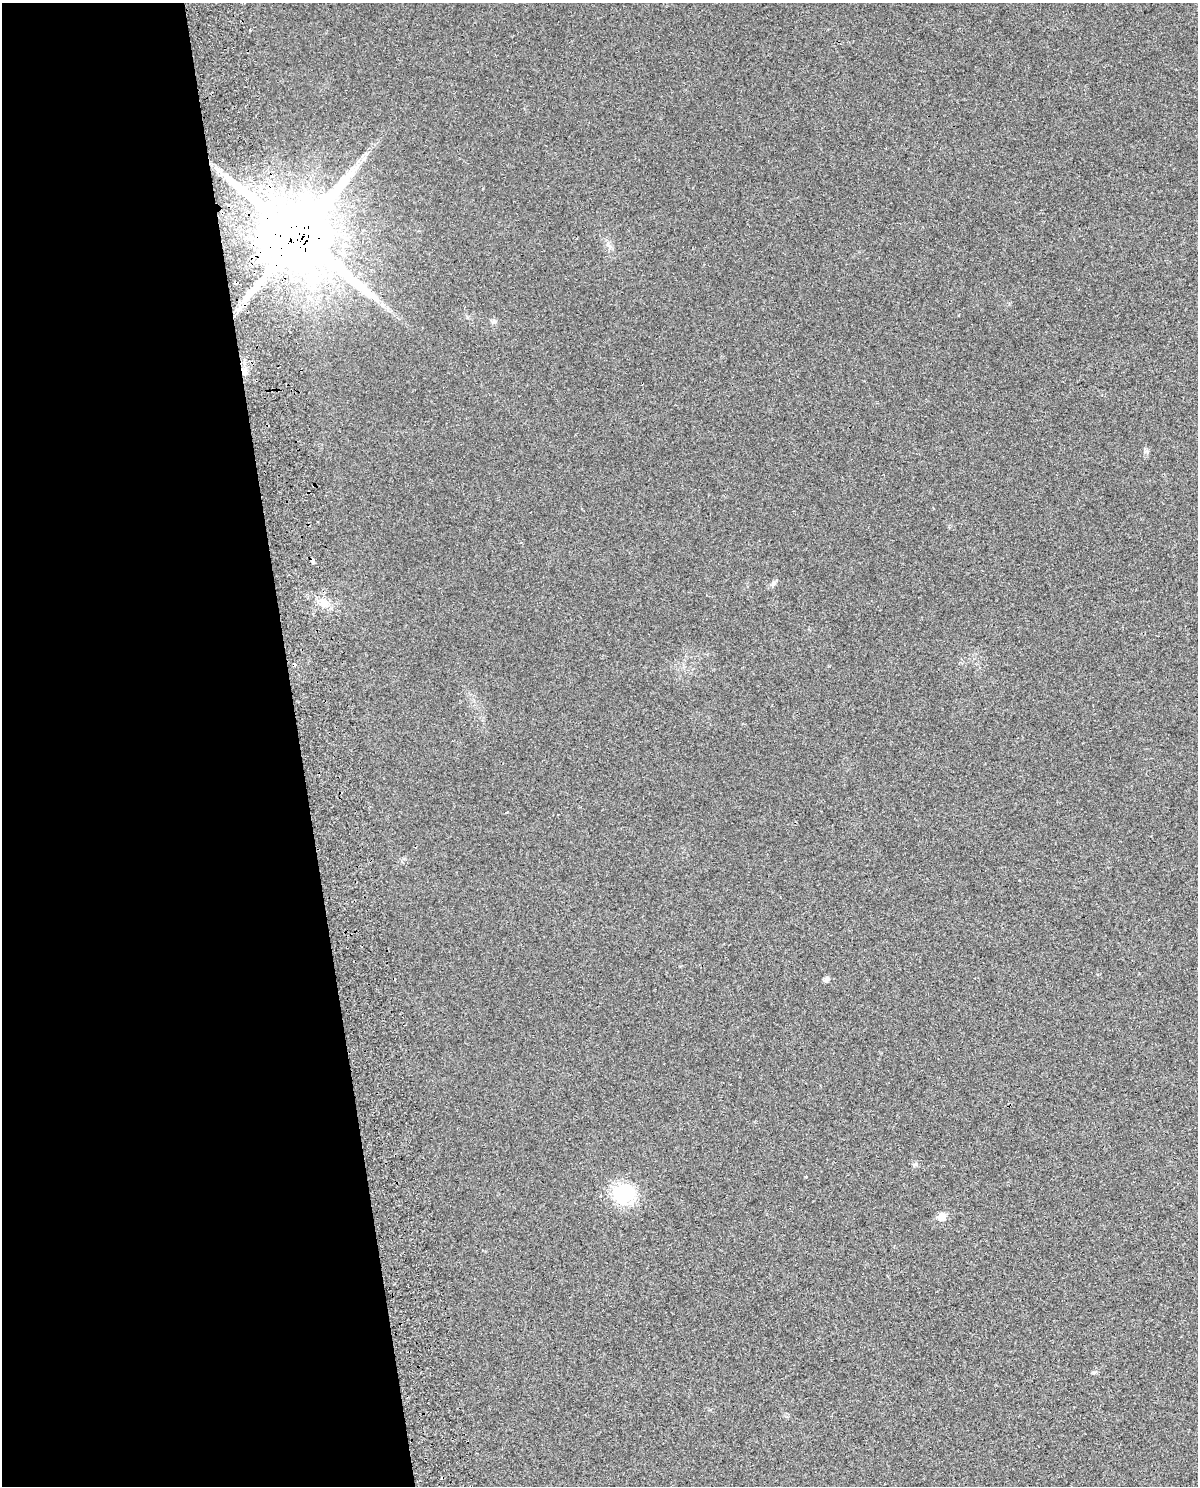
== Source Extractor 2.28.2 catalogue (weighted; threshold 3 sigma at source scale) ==
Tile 5 of 4 x 3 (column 1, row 2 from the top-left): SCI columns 56-1251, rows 1518-3001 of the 4897 x 4562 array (HDU 1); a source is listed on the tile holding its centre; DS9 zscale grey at full resolution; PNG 1200 x 1488 px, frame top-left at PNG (2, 3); no overlay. Shown black and unused: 25% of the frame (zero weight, under 2 of 3 exposures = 3% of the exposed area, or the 3 px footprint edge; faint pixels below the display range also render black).
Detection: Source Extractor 2.28.2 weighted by HDU 2 'WHT'; one run over the whole footprint, this tile lists its part. Background 0.0239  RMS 0.0069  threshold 0.0309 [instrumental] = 3 sigma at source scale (4.5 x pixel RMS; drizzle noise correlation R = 1.50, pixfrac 1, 0.0396/0.0396 arcsec/px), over >= 5 px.
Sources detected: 18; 1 inside a brighter object's white glare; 4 cosmic-ray / hot-pixel residue — not listed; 1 inside a brighter listed object's ellipse — not listed separately; the other 12 listed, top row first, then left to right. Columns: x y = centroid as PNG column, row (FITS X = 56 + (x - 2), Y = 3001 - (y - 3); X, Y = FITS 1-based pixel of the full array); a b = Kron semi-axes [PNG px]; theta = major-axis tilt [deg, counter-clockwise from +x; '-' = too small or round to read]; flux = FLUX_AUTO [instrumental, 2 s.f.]
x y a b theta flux
250 30 3 3 - 0.52
298 236 27 23 -32 5600
609 246 12 3 -49 1.9
494 322 8 4 -1 1.3
244 372 7 4 18 1.9
312 561 4 3 - 15
773 583 6 6 - 1.5
323 603 15 9 -56 7.1
826 979 8 6 71 1.9
914 1165 6 4 20 1.1
623 1194 24 23 - 37
942 1217 8 8 - 7.1
Overlapping masked pixels (flux is a lower limit): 3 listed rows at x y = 298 236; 244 372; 312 561
Unlisted compact peaks at least as high as the median listed source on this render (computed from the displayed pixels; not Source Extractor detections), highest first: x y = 1147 451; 1094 1372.